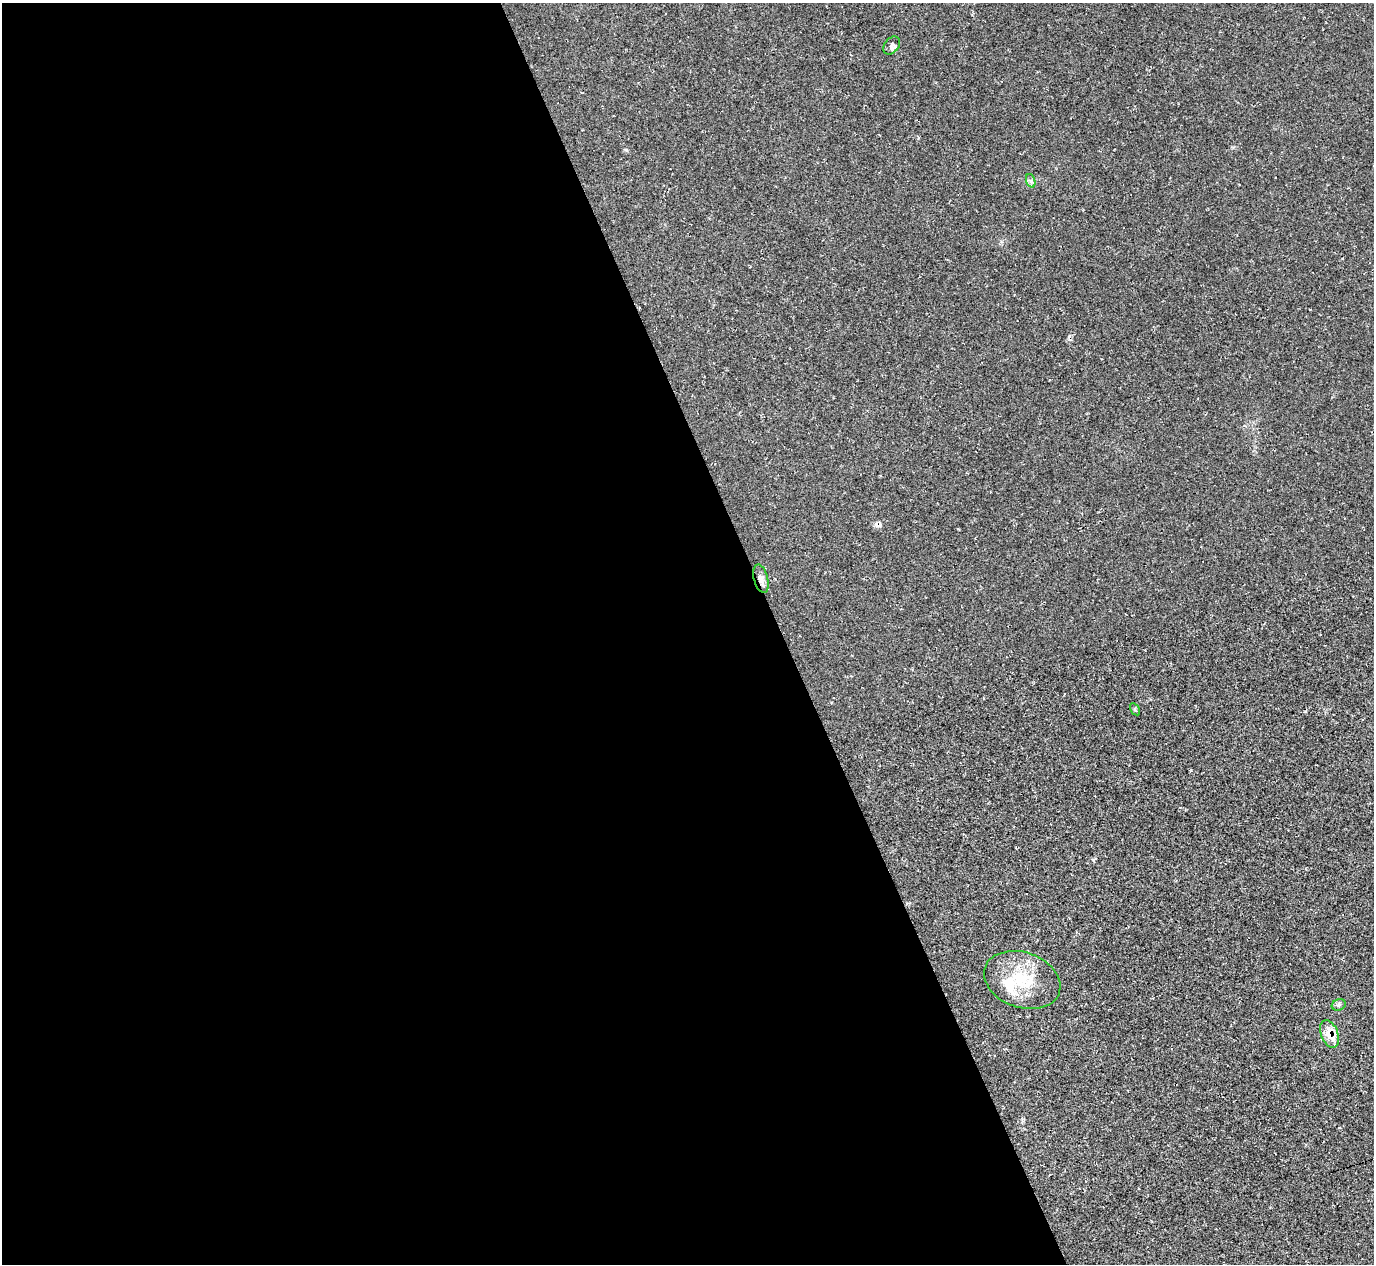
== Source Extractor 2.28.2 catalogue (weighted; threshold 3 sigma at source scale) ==
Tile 9 of 4 x 4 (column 1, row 3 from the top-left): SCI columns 6-1377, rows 1543-2804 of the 5492 x 5478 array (HDU 1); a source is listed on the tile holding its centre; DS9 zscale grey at full resolution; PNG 1376 x 1266 px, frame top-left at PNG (2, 3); each listed source drawn as its Kron ellipse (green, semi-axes under 4 px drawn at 4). Shown black and unused: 57% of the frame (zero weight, under 2 of 3 exposures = <1% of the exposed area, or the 3 px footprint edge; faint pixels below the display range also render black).
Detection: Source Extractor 2.28.2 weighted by HDU 2 'WHT'; one run over the whole footprint, this tile lists its part. Background 0.0477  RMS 0.0067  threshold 0.0303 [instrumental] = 3 sigma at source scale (4.5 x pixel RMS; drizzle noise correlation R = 1.50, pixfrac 1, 0.05/0.05 arcsec/px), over >= 5 px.
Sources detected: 9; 1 cosmic-ray / hot-pixel residue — neither listed nor drawn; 1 inside a brighter listed object's ellipse — not listed separately; the other 7 listed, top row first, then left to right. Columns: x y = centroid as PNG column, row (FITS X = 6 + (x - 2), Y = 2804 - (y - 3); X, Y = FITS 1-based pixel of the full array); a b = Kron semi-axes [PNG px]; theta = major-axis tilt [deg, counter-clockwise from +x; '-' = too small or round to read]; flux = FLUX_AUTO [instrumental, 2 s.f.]
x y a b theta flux
892 45 10 7 51 3.1
1031 181 7 4 -71 1.5
761 579 14 7 -75 3.7
1135 709 6 4 -56 0.93
1022 980 39 27 -19 31
1339 1005 7 5 22 1.5
1330 1034 14 8 -70 11
Overlapping masked pixels (flux is a lower limit): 2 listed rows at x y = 761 579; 1330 1034